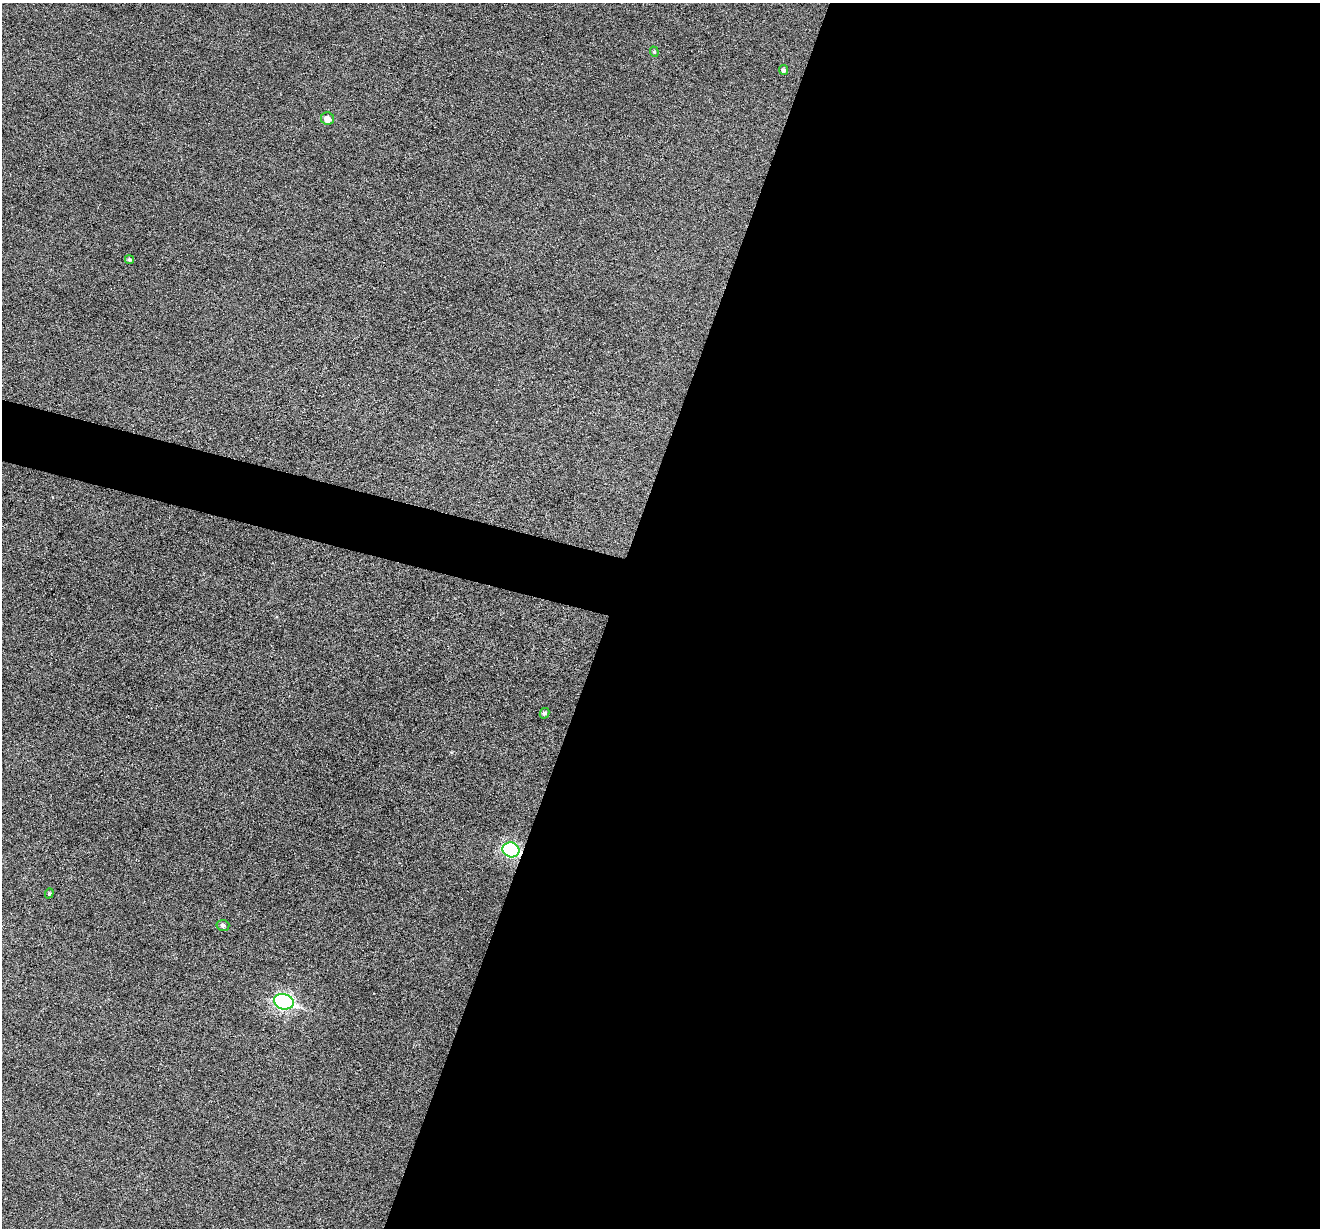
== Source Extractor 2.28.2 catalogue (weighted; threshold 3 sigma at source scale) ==
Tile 12 of 4 x 4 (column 4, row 3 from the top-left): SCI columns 3957-5274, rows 1482-2707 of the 5274 x 5288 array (HDU 1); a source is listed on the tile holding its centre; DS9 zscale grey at full resolution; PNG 1322 x 1230 px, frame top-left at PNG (2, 3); each listed source drawn as its Kron ellipse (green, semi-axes under 4 px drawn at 4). Shown black and unused: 56% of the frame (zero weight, under 3 of 6 exposures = <1% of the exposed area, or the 3 px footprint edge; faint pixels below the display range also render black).
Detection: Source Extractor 2.28.2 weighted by HDU 2 'WHT'; one run over the whole footprint, this tile lists its part. Background 0.0504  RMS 0.0056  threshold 0.0228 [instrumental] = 3 sigma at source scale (4.09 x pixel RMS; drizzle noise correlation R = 1.36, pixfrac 0.8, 0.05/0.05 arcsec/px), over >= 5 px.
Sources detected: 9; all 9 listed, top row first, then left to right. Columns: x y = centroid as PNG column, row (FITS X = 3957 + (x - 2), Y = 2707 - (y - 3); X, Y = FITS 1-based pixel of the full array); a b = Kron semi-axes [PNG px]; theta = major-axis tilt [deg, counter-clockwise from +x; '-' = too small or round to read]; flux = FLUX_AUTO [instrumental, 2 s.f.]
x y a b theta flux
654 52 5 4 - 0.7
784 70 5 4 - 1.4
327 119 6 6 - 3.9
129 259 5 4 - 0.94
544 713 5 4 - 1.2
511 850 9 7 -20 70
49 893 5 4 - 0.64
223 925 6 5 - 1.4
284 1002 10 7 -16 100
Overlapping masked pixels (flux is a lower limit): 1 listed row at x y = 511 850